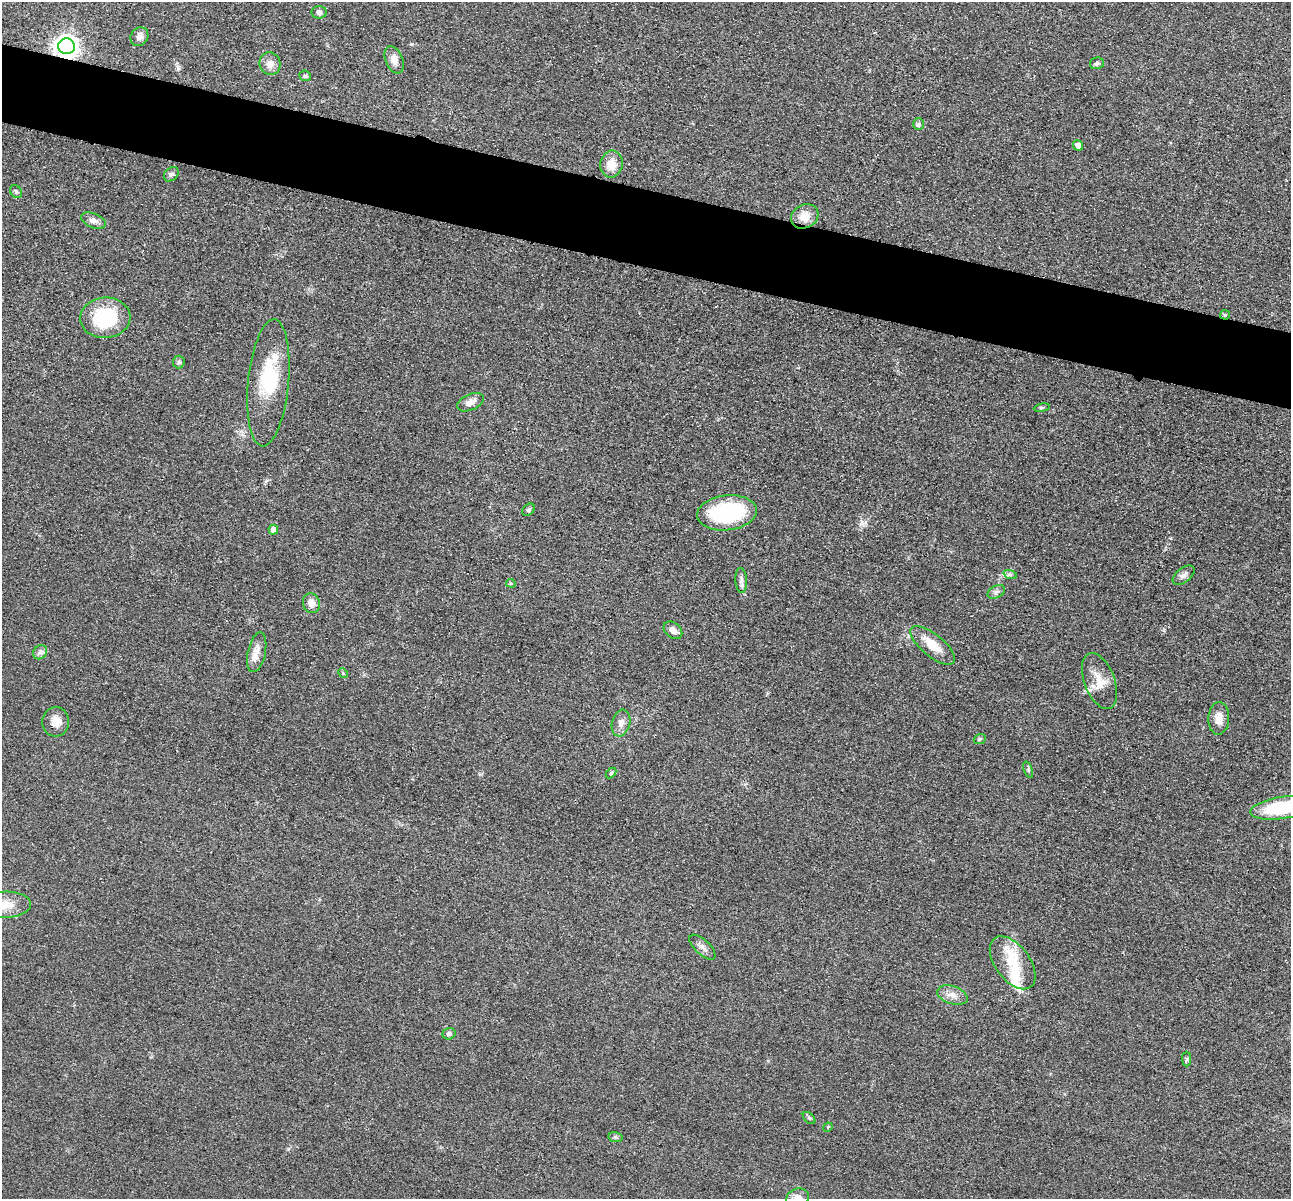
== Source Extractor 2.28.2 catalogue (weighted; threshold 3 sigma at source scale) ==
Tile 11 of 4 x 4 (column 3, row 3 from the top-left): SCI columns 2599-3887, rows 1474-2670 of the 5198 x 5216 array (HDU 1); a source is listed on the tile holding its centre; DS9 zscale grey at full resolution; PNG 1293 x 1201 px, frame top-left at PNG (2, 2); each listed source drawn as its Kron ellipse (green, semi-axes under 4 px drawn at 4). Shown black and unused: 6% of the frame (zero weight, under 3 of 4 exposures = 3% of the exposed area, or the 3 px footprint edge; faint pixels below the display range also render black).
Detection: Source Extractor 2.28.2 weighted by HDU 2 'WHT'; one run over the whole footprint, this tile lists its part. Background 0.0485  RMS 0.0082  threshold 0.0368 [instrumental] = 3 sigma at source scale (4.5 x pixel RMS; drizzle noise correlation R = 1.50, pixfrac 1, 0.05/0.05 arcsec/px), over >= 5 px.
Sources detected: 56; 1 inside a brighter object's white glare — neither listed nor drawn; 3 inside a brighter listed object's ellipse — not listed separately; the other 52 listed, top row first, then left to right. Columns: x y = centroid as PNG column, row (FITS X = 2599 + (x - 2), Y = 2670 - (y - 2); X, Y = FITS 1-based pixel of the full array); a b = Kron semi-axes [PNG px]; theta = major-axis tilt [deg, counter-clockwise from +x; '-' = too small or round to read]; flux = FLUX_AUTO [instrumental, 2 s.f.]
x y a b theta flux
319 12 7 6 - 2.3
139 37 10 8 52 4.1
67 46 8 8 - 610
394 60 14 8 -67 6.1
1097 63 7 5 13 1.8
270 64 11 10 - 6.5
305 76 6 5 - 1.3
919 124 6 5 - 2.6
1078 145 5 5 - 4.1
611 164 13 11 79 12
171 174 8 6 43 2.1
16 192 7 5 -53 1.7
805 216 14 11 28 12
93 221 13 7 -23 4.3
1225 315 5 5 - 1
105 318 25 20 4 52
179 362 6 6 - 1.8
268 383 64 20 85 53
470 402 14 8 23 5.8
1042 408 8 4 8 1.3
528 510 7 5 41 1.8
727 513 30 17 7 76
273 530 5 5 - 6.6
1010 574 7 4 -19 1.6
1184 575 12 7 38 3.8
741 580 12 6 -87 3.1
511 583 5 4 - 1.1
996 592 9 6 29 2.6
311 603 10 8 -74 6
673 630 10 7 -38 4.8
933 645 27 11 -39 17
40 652 8 6 45 2.6
257 652 20 9 77 8
343 673 5 4 - 1.1
1100 681 29 15 -69 14
1219 718 16 10 87 7.9
56 722 15 13 85 8.4
621 723 13 9 75 5.6
980 739 6 4 21 1.2
1028 770 8 4 -69 1.4
611 773 6 4 45 0.95
1282 808 32 11 8 55
6 905 25 13 1 14
702 947 16 7 -43 4.3
1013 963 30 17 -53 23
952 995 16 9 -18 6.4
449 1034 6 5 - 2.3
1187 1059 7 4 -90 1.4
809 1118 7 4 -44 1.3
828 1127 5 4 - 0.69
615 1137 7 5 -10 1.4
797 1198 11 9 20 6.6
Overlapping masked pixels (flux is a lower limit): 2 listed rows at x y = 67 46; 1225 315
Isophote crosses this tile's border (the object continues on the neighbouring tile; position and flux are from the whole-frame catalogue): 3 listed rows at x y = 1282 808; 6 905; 797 1198